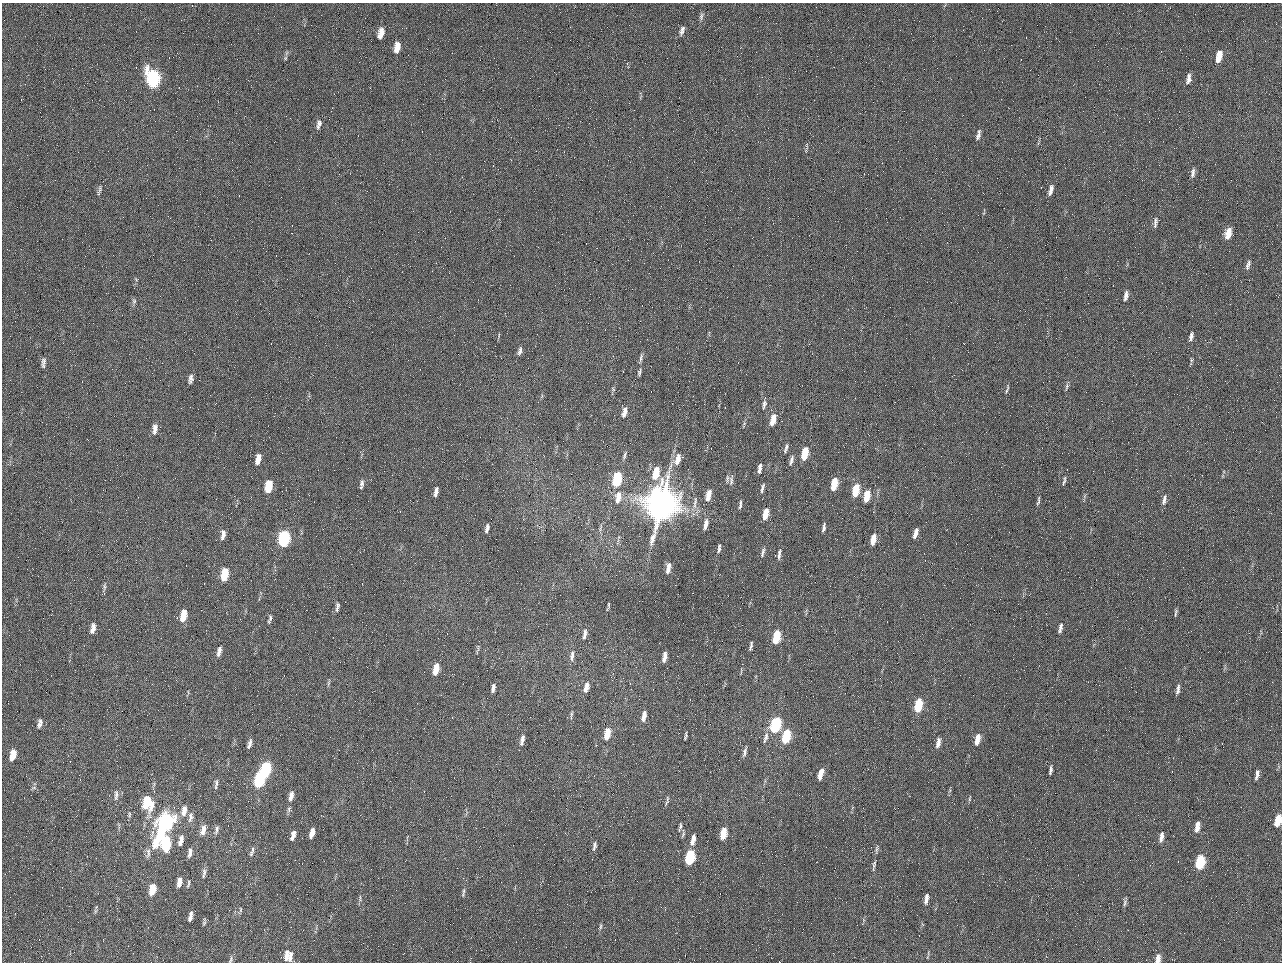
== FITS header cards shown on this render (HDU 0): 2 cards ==
NAXIS1  =                 1280 / length of data axis 1
NAXIS2  =                  960 / length of data axis 2

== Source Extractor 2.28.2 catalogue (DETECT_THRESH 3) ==
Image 1280 x 960 px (HDU 0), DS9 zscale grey, 1 PNG px = 1 image px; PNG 1284 x 964 px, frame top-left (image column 1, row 960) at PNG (2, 3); no overlay
Background 2560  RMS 180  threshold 552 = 3 sigma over >= 5 px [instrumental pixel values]
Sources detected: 161; all 161 listed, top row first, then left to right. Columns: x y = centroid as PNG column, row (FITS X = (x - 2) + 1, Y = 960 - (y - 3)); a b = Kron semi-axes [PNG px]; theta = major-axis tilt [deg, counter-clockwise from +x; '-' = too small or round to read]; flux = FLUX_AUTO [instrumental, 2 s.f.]
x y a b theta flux
701 16 10 5 84 3.4e+04
682 31 13 5 70 4.9e+04
381 33 12 6 76 1.3e+05
398 46 9 7 -73 1.0e+05
396 50 7 6 - 6.2e+04
984 50 2 2 - 6.3e+04
1219 56 12 5 78 2.0e+05
285 58 6 4 89 1.8e+04
153 79 12 8 -83 2.2e+06
1188 79 12 5 81 7.3e+04
319 124 13 6 77 5.6e+04
978 135 13 4 75 5.3e+04
807 146 6 3 -71 1.6e+04
1193 173 12 5 81 5.0e+04
99 190 14 4 75 3.0e+04
1051 190 12 5 75 7.7e+04
1155 222 13 5 83 4.4e+04
1277 225 2 2 - 5.8e+03
1228 233 12 6 77 1.6e+05
1248 265 13 5 72 4.6e+04
1126 296 12 5 80 6.1e+04
134 301 8 6 90 2.9e+04
1191 336 13 5 76 4.8e+04
520 351 11 5 73 4.3e+04
641 358 14 4 78 4.0e+04
44 361 9 7 -70 4.0e+04
43 365 9 5 -74 2.7e+04
639 372 10 5 78 3.0e+04
191 379 11 5 85 4.9e+04
1067 386 10 4 76 2.7e+04
613 389 7 4 -47 1.7e+04
1007 389 11 3 71 2.2e+04
764 404 12 5 79 4.2e+04
624 412 12 6 74 7.5e+04
773 420 12 5 77 1.7e+05
155 429 13 6 80 7.0e+04
986 432 3 2 - 8.0e+03
786 448 12 4 72 3.7e+04
804 454 11 5 78 3.6e+05
624 455 12 4 68 3.0e+04
258 459 11 5 78 1.1e+05
678 459 17 9 69 1.4e+05
791 460 15 4 73 4.6e+04
760 468 11 4 80 5.7e+04
656 473 13 6 76 3.0e+05
617 479 11 5 77 9.4e+05
731 481 16 6 86 5.7e+04
1064 481 12 4 75 2.6e+04
362 483 9 6 85 4.3e+04
834 484 10 5 79 3.2e+05
269 486 10 5 79 3.4e+05
762 488 15 5 75 4.4e+04
856 490 11 5 79 3.6e+05
436 492 9 4 78 6.1e+04
708 495 12 5 78 1.6e+05
867 496 11 5 78 2.5e+05
618 497 16 8 82 1.4e+05
1164 500 13 5 76 6.0e+04
1038 501 13 3 79 2.6e+04
695 502 23 5 83 7.9e+04
661 504 22 17 73 1.2e+07
740 505 11 3 82 3.2e+04
765 514 10 5 78 2.1e+05
706 524 13 5 79 8.2e+04
824 527 10 4 78 3.8e+04
487 528 10 4 76 4.7e+04
915 533 11 4 74 7.4e+04
223 535 12 5 83 7.3e+04
284 538 11 6 82 1.9e+06
873 539 11 5 78 1.6e+05
719 548 10 4 83 3.2e+04
763 552 13 4 75 3.5e+04
779 554 14 4 81 4.3e+04
668 568 12 5 80 8.2e+04
225 574 10 5 79 4.6e+05
104 587 9 4 -90 2.9e+04
338 606 10 6 72 4.1e+04
608 606 9 2 78 1.8e+04
1176 613 10 3 84 2.2e+04
184 615 11 6 78 2.2e+05
270 618 9 5 83 3.2e+04
93 628 11 5 80 7.8e+04
1060 628 11 4 76 4.6e+04
585 634 12 5 82 5.7e+04
776 637 10 5 79 5.2e+05
751 646 9 3 79 2.9e+04
478 648 11 2 90 1.9e+04
219 651 12 5 78 5.5e+04
572 656 16 6 83 5.9e+04
665 657 9 4 78 8.4e+04
436 669 11 5 77 2.1e+05
586 687 12 5 75 8.5e+04
493 688 8 3 81 4.3e+04
1178 689 12 4 81 4.9e+04
918 705 10 5 78 6.1e+05
571 715 11 3 82 2.3e+04
644 716 12 5 79 9.0e+04
40 721 8 5 -49 3.7e+04
39 725 10 7 67 4.8e+04
775 725 11 5 74 1.4e+06
607 734 13 6 79 2.0e+05
686 736 7 2 79 2.1e+04
786 736 10 5 75 7.5e+05
766 737 16 5 76 5.9e+04
977 739 12 5 77 1.4e+05
522 740 12 5 78 6.4e+04
938 743 11 5 78 8.0e+04
249 744 10 4 73 4.5e+04
744 752 11 5 74 4.0e+04
13 755 12 6 77 1.7e+05
265 770 11 5 77 1.4e+06
1050 770 9 3 81 3.4e+04
820 774 11 4 73 1.5e+05
1257 775 11 4 78 4.9e+04
260 779 11 6 79 1.5e+06
216 783 11 5 86 3.4e+04
34 787 6 6 - 2.5e+04
116 795 14 5 84 5.1e+04
291 796 13 6 78 7.4e+04
970 798 8 3 81 1.5e+04
667 799 8 4 -78 2.2e+04
147 803 15 10 -85 4.9e+05
184 811 15 7 81 1.0e+05
129 814 8 4 82 2.2e+04
190 817 14 6 79 5.8e+04
1278 820 10 5 77 2.4e+05
165 823 22 8 66 3.2e+06
680 827 11 4 74 2.8e+04
1197 827 11 5 81 9.5e+04
203 830 14 6 77 9.0e+04
216 830 12 4 78 3.6e+04
312 833 9 4 76 9.8e+04
723 833 10 5 78 3.1e+05
293 835 10 4 73 7.3e+04
683 835 9 3 66 1.9e+04
1161 837 13 5 79 6.5e+04
181 840 13 6 76 8.0e+04
693 840 12 5 78 9.9e+04
166 843 12 7 89 7.5e+05
594 846 11 5 78 3.9e+04
253 850 10 4 77 3.4e+04
148 853 16 6 82 5.5e+04
190 853 11 5 75 5.9e+04
690 857 10 5 77 1.1e+06
1200 862 11 6 79 7.0e+05
874 864 20 5 74 5.8e+04
204 873 13 5 80 4.1e+04
179 882 11 5 78 9.2e+04
188 884 10 3 78 2.2e+04
152 889 11 6 79 2.7e+05
463 894 8 4 83 2.2e+04
360 898 11 2 90 2.1e+04
926 899 13 5 81 7.2e+04
1125 903 12 4 82 3.0e+04
240 910 7 3 90 1.7e+04
190 916 9 4 78 5.6e+04
204 922 9 4 79 2.2e+04
600 926 8 4 89 2.3e+04
288 956 12 10 -87 1.3e+05
1158 959 10 5 82 8.4e+04
231 960 9 4 69 2.5e+04
At the frame edge (FLAGS 8, measured only in part): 2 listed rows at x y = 1278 820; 1158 959